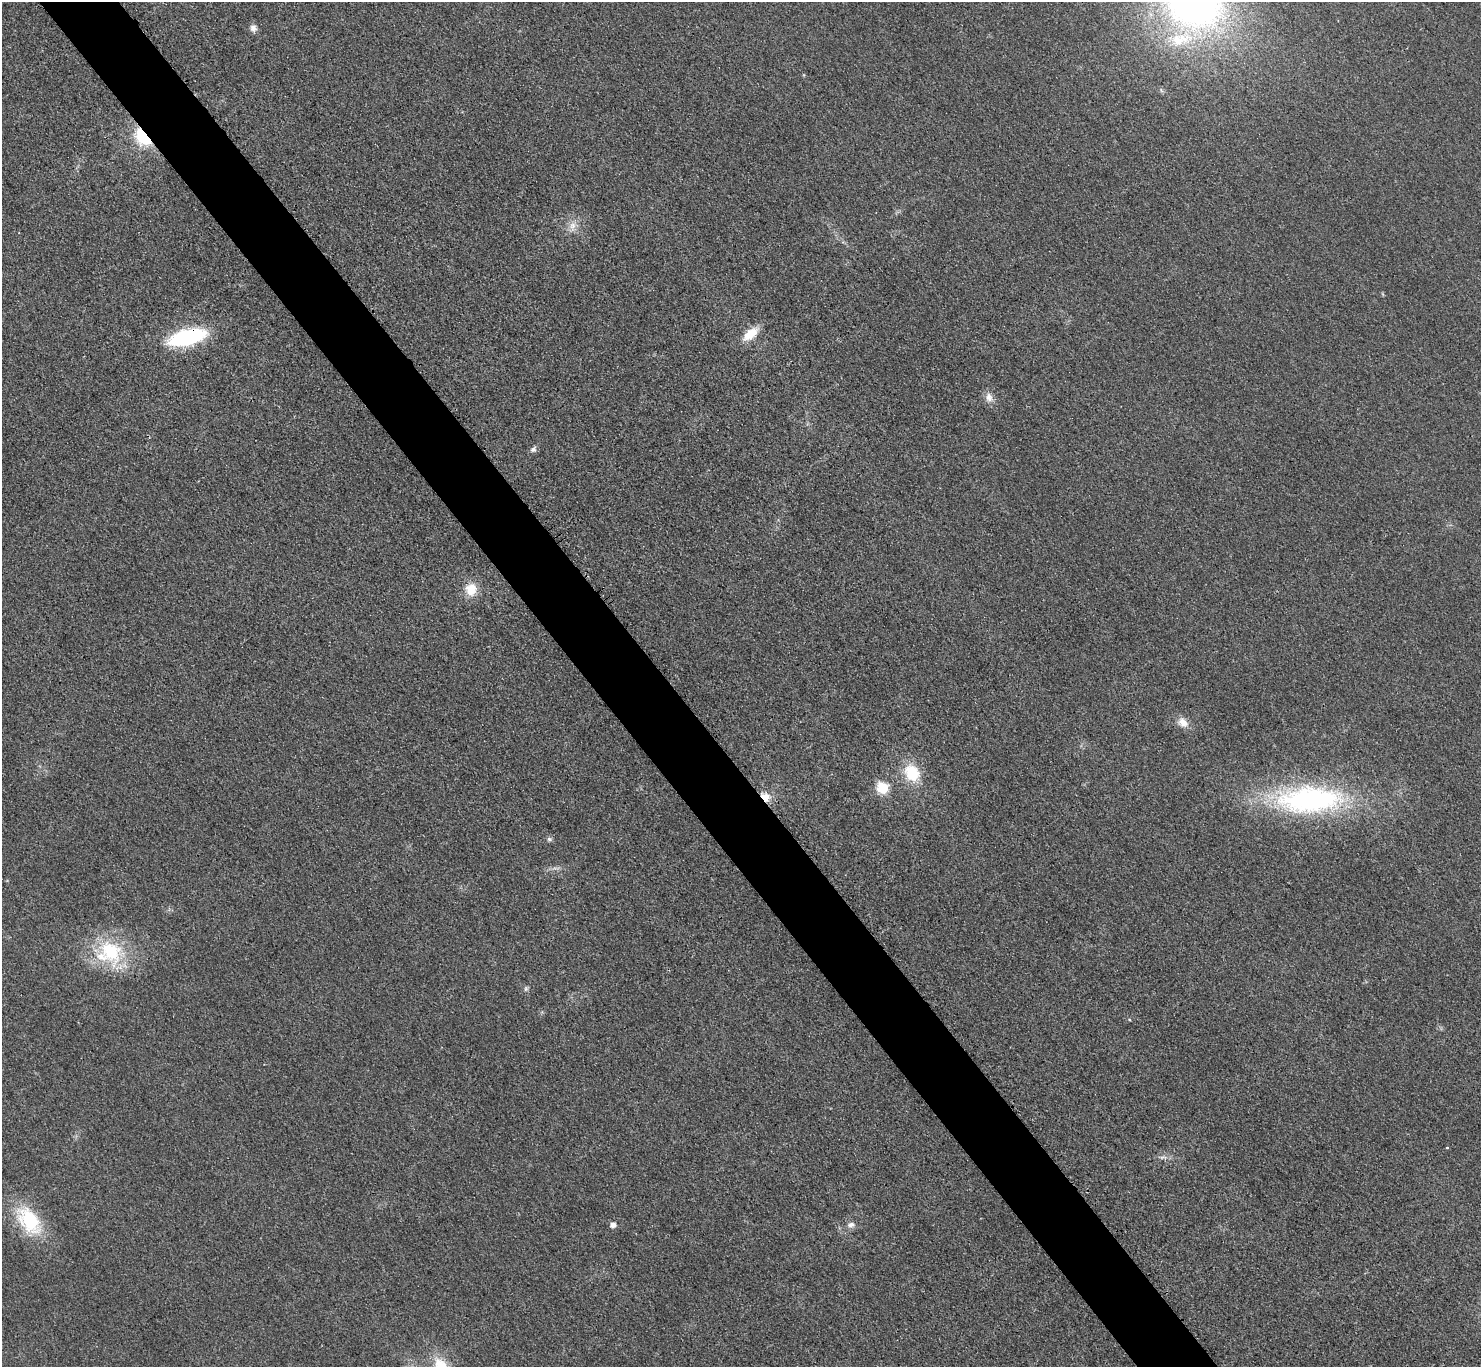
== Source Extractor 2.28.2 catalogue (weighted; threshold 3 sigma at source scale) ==
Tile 11 of 4 x 4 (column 3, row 3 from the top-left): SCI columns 2968-4446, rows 1533-2897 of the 5943 x 5938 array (HDU 1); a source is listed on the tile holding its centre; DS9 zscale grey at full resolution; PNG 1483 x 1369 px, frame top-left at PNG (2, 2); no overlay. Shown black and unused: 5% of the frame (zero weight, under 3 of 4 exposures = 1% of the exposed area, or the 3 px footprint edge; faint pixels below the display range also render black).
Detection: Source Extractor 2.28.2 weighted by HDU 2 'WHT'; one run over the whole footprint, this tile lists its part. Background 0.0435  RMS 0.0066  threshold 0.0298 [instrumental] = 3 sigma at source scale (4.5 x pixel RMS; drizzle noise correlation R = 1.50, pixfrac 1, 0.05/0.05 arcsec/px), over >= 5 px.
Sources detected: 23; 1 inside a brighter listed object's ellipse — not listed separately; the other 22 listed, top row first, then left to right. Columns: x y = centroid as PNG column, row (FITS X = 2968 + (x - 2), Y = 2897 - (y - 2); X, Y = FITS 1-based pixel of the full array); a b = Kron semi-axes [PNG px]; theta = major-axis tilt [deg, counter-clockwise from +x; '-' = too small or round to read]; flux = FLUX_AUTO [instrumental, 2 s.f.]
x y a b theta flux
253 28 10 9 - 3.2
1180 39 36 17 10 30
143 137 21 12 -48 29
572 226 12 8 59 5
751 334 21 10 40 12
187 337 30 12 14 84
989 397 13 10 -72 4.8
533 449 9 7 39 2
471 590 15 13 82 12
1183 722 14 10 -40 6.5
912 773 21 16 -59 23
883 788 6 6 - 44
765 797 11 9 -42 7.5
1310 800 85 33 2 140
549 839 7 6 - 1.5
110 951 37 27 -58 46
526 989 7 5 68 1.3
1447 1147 3 3 - 0.95
1163 1157 13 4 2 2.4
29 1220 42 24 -53 41
613 1225 5 5 - 3.9
851 1225 10 7 19 2.9
Overlapping masked pixels (flux is a lower limit): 3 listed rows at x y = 143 137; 187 337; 765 797